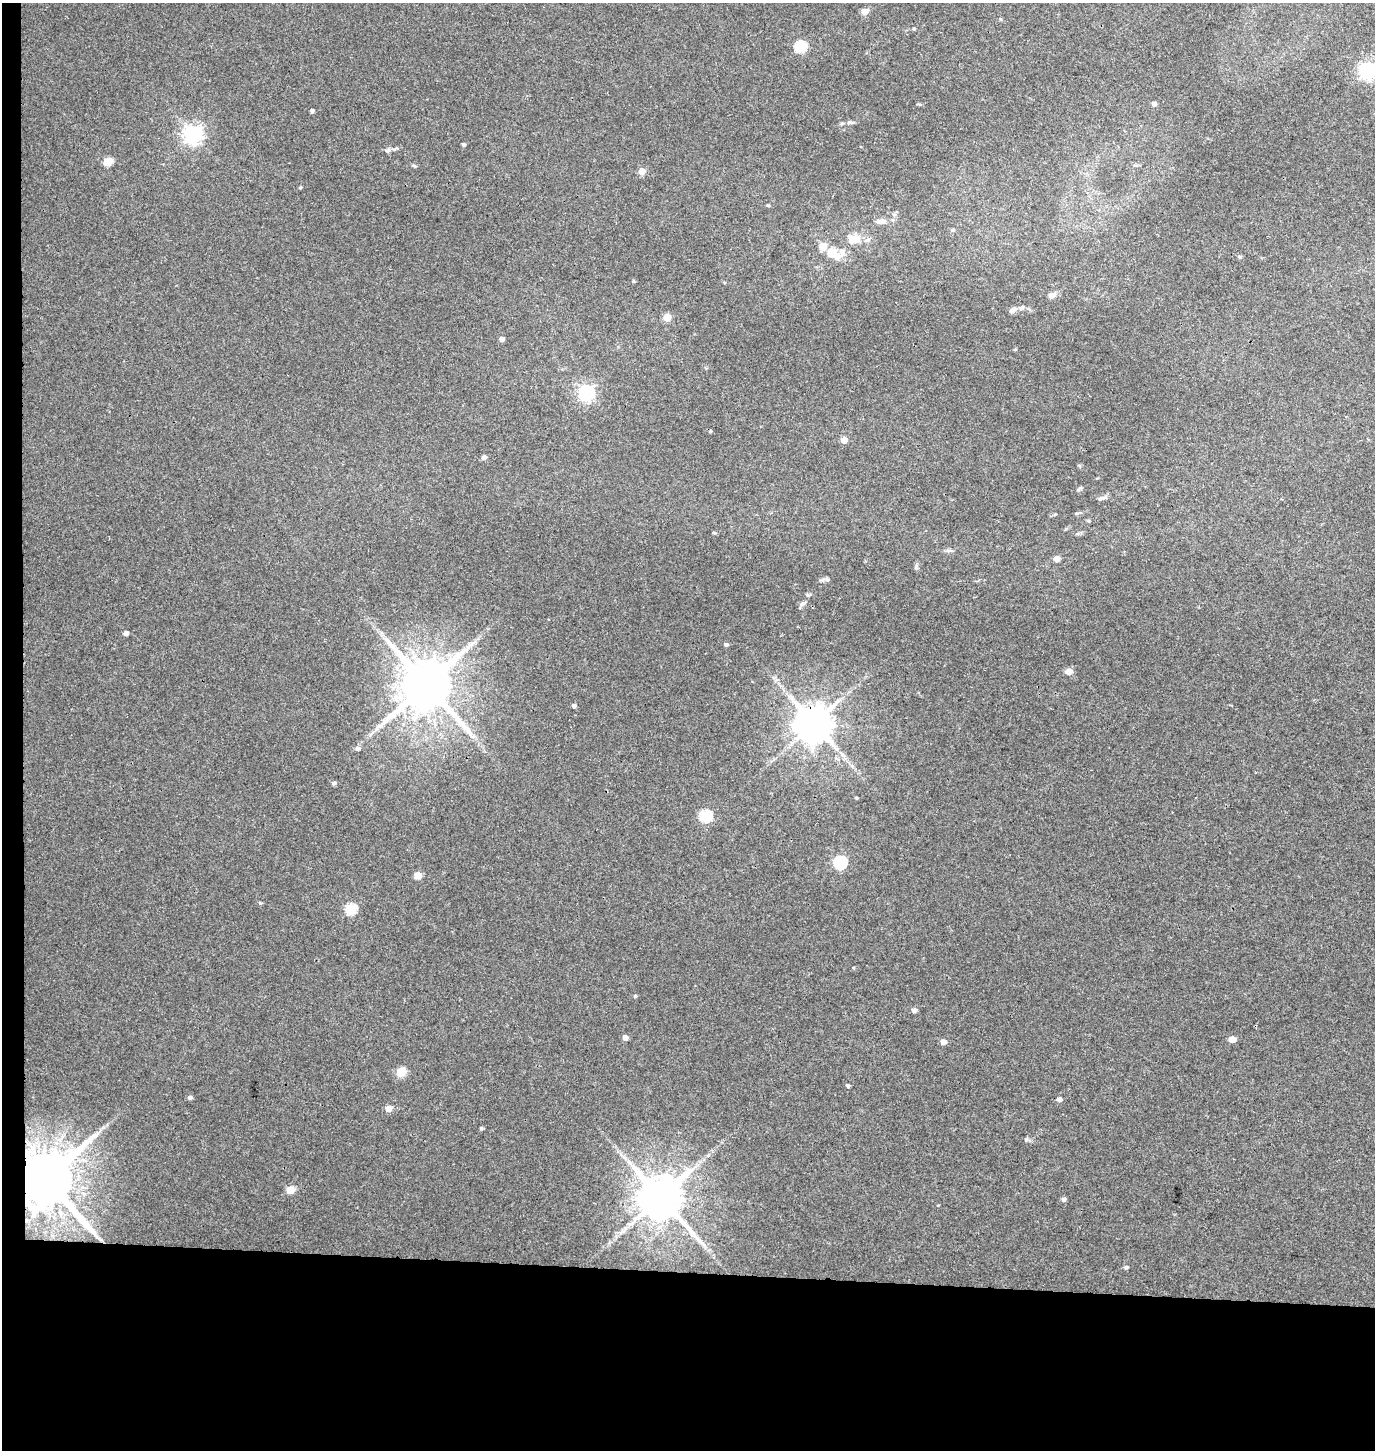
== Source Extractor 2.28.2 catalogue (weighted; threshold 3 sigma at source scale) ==
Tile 7 of 3 x 3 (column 1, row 3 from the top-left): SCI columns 271-1643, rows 12-1459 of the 4656 x 4358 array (HDU 1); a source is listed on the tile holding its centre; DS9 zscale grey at full resolution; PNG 1377 x 1452 px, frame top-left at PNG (2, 3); no overlay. Shown black and unused: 14% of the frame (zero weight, under 3 of 4 exposures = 5% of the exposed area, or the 3 px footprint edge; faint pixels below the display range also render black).
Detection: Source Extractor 2.28.2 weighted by HDU 2 'WHT'; one run over the whole footprint, this tile lists its part. Background 0.0326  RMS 0.0041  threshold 0.0183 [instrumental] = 3 sigma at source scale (4.5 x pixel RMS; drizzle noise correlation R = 1.50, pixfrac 1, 0.0396/0.0396 arcsec/px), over >= 5 px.
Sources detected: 70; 1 cosmic-ray / hot-pixel residue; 1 long thin detection or spike segment (spike, bleed or trail) — not listed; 4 inside a brighter listed object's ellipse — not listed separately; the other 64 listed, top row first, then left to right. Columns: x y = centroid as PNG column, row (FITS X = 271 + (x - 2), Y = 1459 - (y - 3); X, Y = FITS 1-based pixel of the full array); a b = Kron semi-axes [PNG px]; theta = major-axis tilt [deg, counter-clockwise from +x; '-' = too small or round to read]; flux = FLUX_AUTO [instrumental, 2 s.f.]
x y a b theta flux
865 11 5 5 - 4.9
1000 19 5 3 - 0.39
800 46 6 5 - 30
1368 70 7 6 - 130
1154 104 5 4 - 1.3
312 111 4 4 - 0.99
850 122 11 5 -3 1.1
193 134 7 7 - 190
463 144 4 4 - 0.61
388 150 7 6 - 1.1
108 161 5 5 - 13
642 171 5 5 - 4.8
300 187 4 3 - 0.48
768 205 5 3 - 0.48
881 221 15 7 1 2.4
953 230 6 4 -12 0.69
853 239 15 13 9 5.1
831 253 14 12 23 5.5
1240 257 5 4 - 0.53
1052 295 10 7 24 1.9
1013 310 11 6 39 1.6
667 317 5 5 - 7.8
501 339 4 4 - 1.9
586 393 7 6 - 110
844 440 5 5 - 3.5
484 457 5 5 - 1.3
1101 498 12 5 19 1.2
949 551 12 4 -7 0.99
1057 559 5 5 - 2.7
916 567 7 4 72 0.66
827 579 6 4 -18 0.69
808 595 5 5 - 0.64
803 604 10 6 37 1.2
126 633 4 4 - 1.7
726 645 5 4 - 0.84
1069 671 5 5 - 5
426 685 14 14 - 2600
574 706 5 4 - 0.98
814 724 10 10 - 1100
357 749 6 6 - 1
334 783 5 5 - 0.95
856 798 4 3 - 0.47
706 816 6 6 - 37
840 862 6 6 - 46
418 875 5 5 - 7
260 903 5 4 - 0.49
351 909 6 5 - 27
635 996 4 4 - 0.5
914 1010 5 4 - 1.7
625 1038 5 5 - 2.2
1232 1039 5 4 - 4.8
943 1042 5 5 - 2
401 1072 5 5 - 14
848 1086 4 4 - 0.67
190 1098 5 4 - 1.1
1060 1099 6 5 - 1.2
388 1109 5 5 - 4
481 1128 4 4 - 0.62
1026 1140 7 4 0 0.68
46 1180 13 13 - 3700
290 1190 5 5 - 9
660 1198 12 11 - 1900
1063 1200 5 5 - 1
1126 1267 5 4 - 0.74
Overlapping masked pixels (flux is a lower limit): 2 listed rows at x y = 814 724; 46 1180
Isophote crosses this tile's border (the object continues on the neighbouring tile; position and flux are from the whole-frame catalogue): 1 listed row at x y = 1368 70